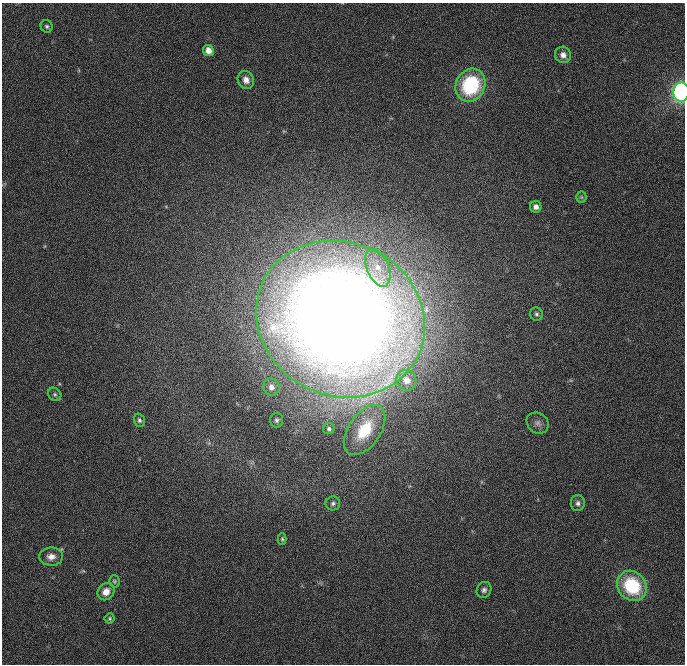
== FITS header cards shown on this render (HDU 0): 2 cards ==
NAXIS1  =                  683 / Axis length
NAXIS2  =                  662 / Axis length

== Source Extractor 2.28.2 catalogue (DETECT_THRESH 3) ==
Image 683 x 662 px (HDU 0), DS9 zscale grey, 1 PNG px = 1 image px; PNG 687 x 666 px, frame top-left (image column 1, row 662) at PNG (2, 3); each listed source drawn as its Kron ellipse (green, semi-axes under 4 px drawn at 4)
Background 1.05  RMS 7.3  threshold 22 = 3 sigma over >= 5 px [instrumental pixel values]
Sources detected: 28; all 28 listed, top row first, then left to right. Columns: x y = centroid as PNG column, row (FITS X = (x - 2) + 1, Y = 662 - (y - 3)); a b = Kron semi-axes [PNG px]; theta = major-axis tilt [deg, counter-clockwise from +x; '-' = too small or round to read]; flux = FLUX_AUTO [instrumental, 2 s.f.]
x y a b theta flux
47 26 6 6 - 9.8e+02
208 50 5 5 - 4.8e+03
563 55 8 8 - 2.9e+03
246 80 9 8 - 3.4e+03
470 85 17 14 63 4.0e+04
681 92 9 8 - 1.8e+05
581 197 5 5 - 7.2e+02
536 207 6 5 - 2.5e+03
378 268 20 11 -68 9.8e+03
536 314 7 6 - 1.1e+03
340 319 86 76 -25 1.4e+06
407 380 10 9 - 7.2e+03
271 387 9 8 - 4.0e+03
55 394 7 6 - 1.1e+03
139 420 7 5 -70 1.2e+03
277 420 7 6 - 1.2e+03
538 423 11 10 - 2.6e+03
329 429 6 5 - 1.3e+03
365 430 28 16 56 2.3e+04
333 503 7 7 - 1.3e+03
578 503 8 7 - 1.6e+03
282 539 6 4 -90 7.0e+02
51 557 12 9 -2 3.7e+03
114 581 6 5 - 7.5e+02
632 586 16 14 -47 3.0e+04
484 590 8 7 - 1.6e+03
106 592 9 8 - 4.4e+03
110 618 5 5 - 8.0e+02
At the frame edge (FLAGS 8, measured only in part): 1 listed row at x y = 681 92